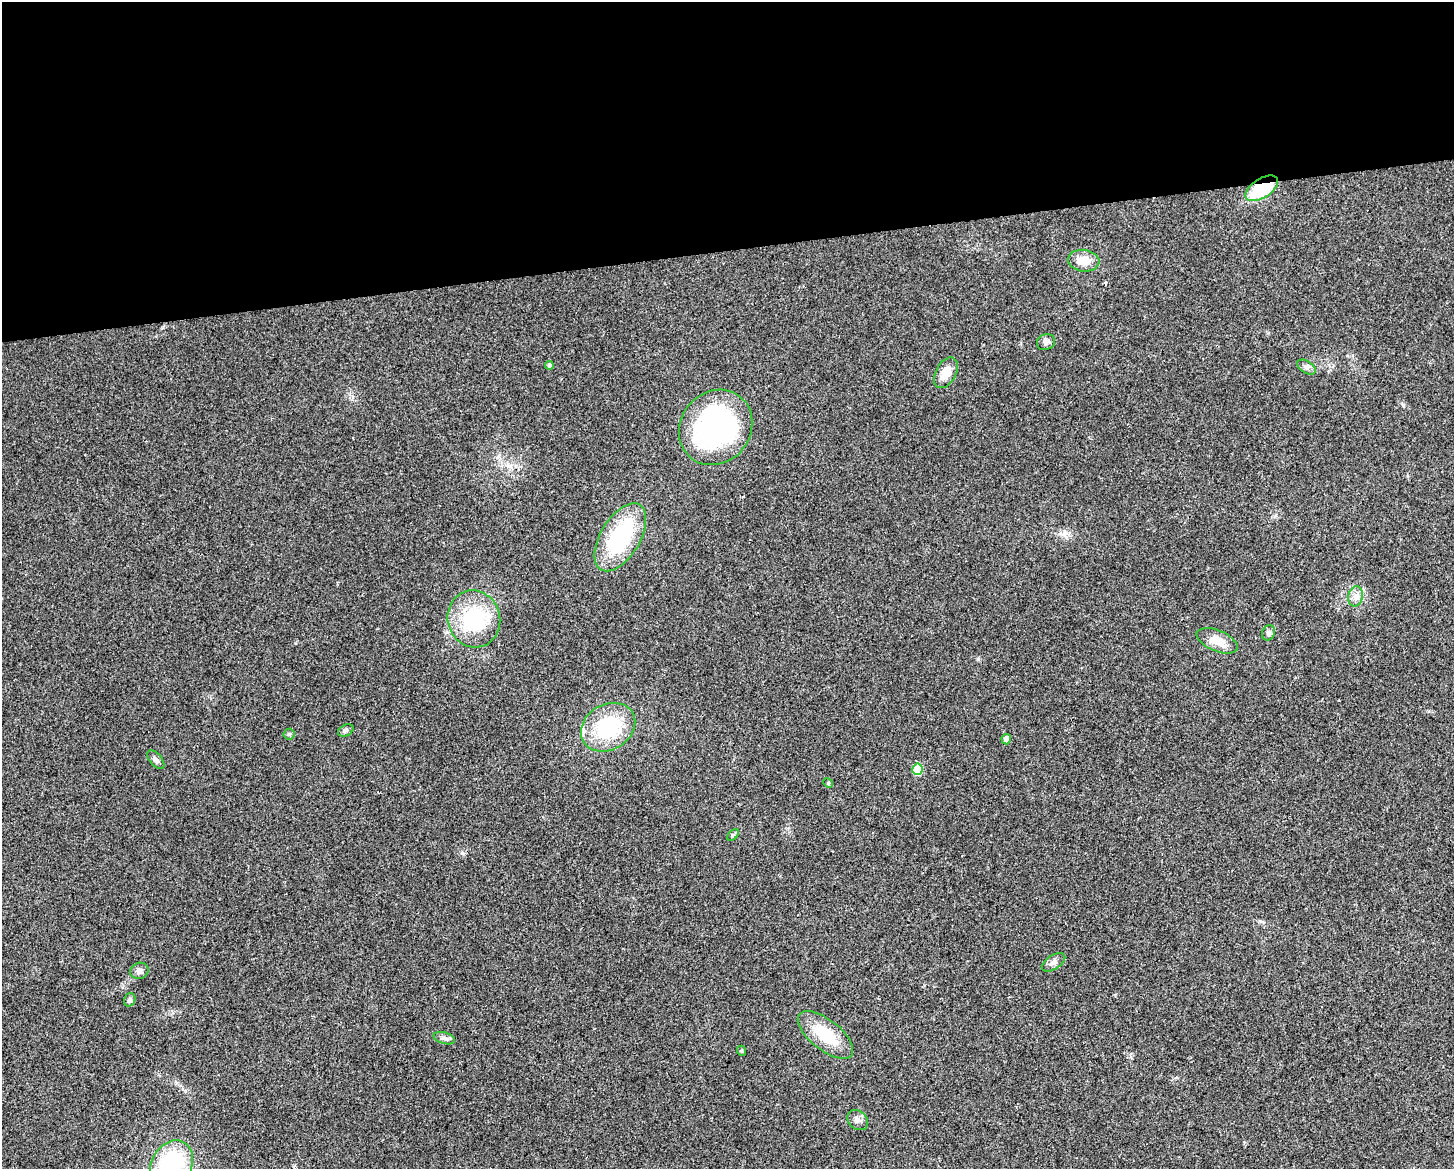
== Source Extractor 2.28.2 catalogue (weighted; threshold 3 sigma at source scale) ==
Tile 2 of 3 x 4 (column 2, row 1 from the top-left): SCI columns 1466-2917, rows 3503-4669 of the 4427 x 4669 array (HDU 1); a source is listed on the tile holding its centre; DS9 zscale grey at full resolution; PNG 1456 x 1171 px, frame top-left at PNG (2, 2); each listed source drawn as its Kron ellipse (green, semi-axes under 4 px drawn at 4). Shown black and unused: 21% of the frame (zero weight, under 2 of 3 exposures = <1% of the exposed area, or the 3 px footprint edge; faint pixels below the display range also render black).
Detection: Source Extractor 2.28.2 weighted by HDU 2 'WHT'; one run over the whole footprint, this tile lists its part. Background 0.0441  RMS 0.0067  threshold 0.0299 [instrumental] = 3 sigma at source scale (4.5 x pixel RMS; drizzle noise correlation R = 1.50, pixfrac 1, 0.0396/0.0396 arcsec/px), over >= 5 px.
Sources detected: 30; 1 cosmic-ray / hot-pixel residue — neither listed nor drawn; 1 inside a brighter listed object's ellipse — not listed separately; the other 28 listed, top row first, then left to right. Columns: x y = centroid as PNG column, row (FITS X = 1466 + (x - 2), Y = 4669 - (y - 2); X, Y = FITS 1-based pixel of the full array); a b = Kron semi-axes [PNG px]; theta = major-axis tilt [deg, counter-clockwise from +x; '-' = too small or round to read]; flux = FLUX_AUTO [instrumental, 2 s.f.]
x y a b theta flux
1262 188 18 9 32 36
1084 261 16 11 -6 9.4
1046 342 9 8 - 2.2
549 365 4 4 - 2.3
1306 367 10 6 -33 2.3
946 373 16 10 62 8.9
716 427 39 35 52 130
620 537 38 19 59 59
1356 596 10 7 76 3.5
474 619 29 26 -74 42
1268 633 8 6 67 1.8
1217 641 22 10 -22 11
608 727 28 22 31 47
346 730 8 5 28 1.4
289 734 5 5 - 1
1006 739 5 4 - 3.4
156 760 11 6 -51 2.3
917 769 6 5 - 20
828 783 5 4 - 0.69
733 835 7 4 45 1
1053 962 13 7 33 2.8
139 971 9 8 - 2.7
130 1000 7 5 71 1.8
825 1035 33 15 -38 26
444 1038 11 5 -16 2.4
742 1051 5 3 - 0.65
858 1120 11 9 -41 3
171 1165 26 20 63 69
Overlapping masked pixels (flux is a lower limit): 1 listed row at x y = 1262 188
Isophote crosses this tile's border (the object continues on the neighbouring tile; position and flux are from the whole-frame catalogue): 1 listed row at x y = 171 1165
Unlisted compact peaks at least as high as the median listed source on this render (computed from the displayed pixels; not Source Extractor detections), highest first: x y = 1403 405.